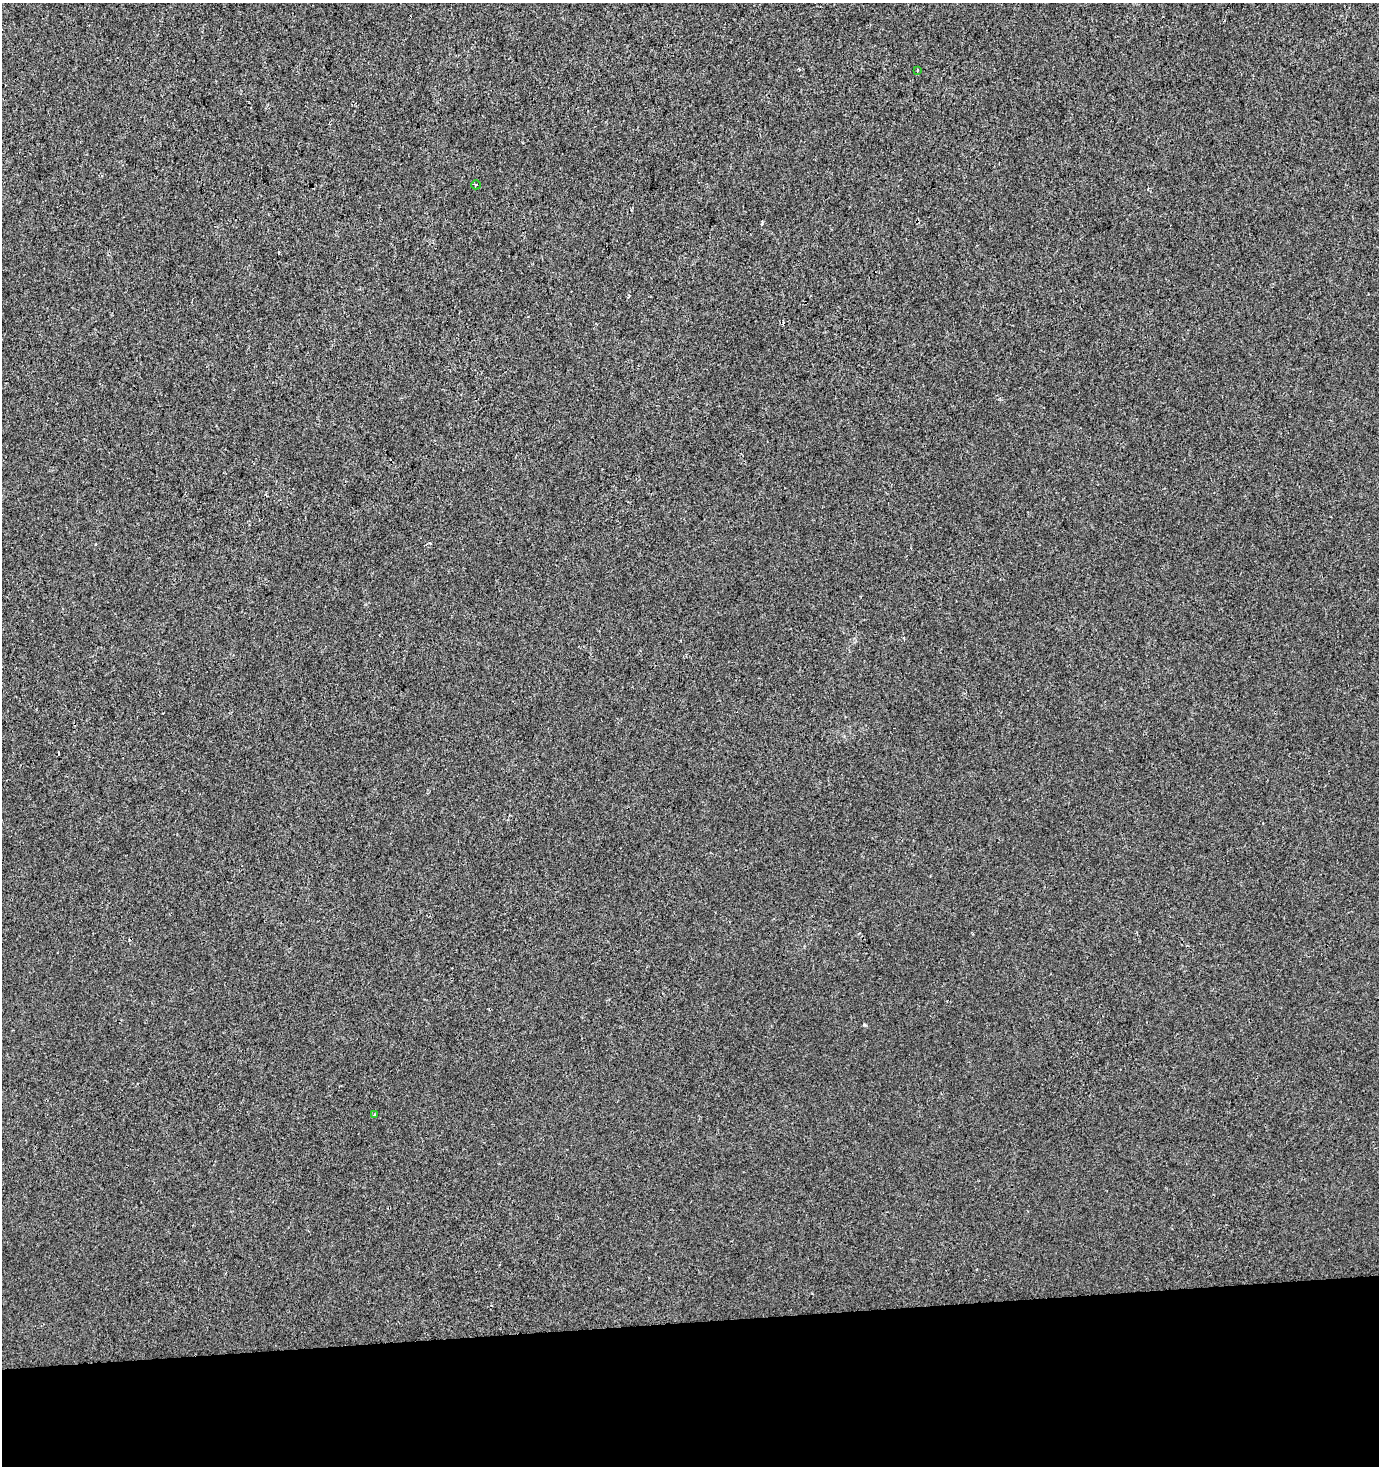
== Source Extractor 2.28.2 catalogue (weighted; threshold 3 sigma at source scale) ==
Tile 8 of 3 x 3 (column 2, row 3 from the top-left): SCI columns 1378-2754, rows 1-1464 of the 4131 x 4392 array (HDU 1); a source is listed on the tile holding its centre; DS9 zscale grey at full resolution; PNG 1381 x 1468 px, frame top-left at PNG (2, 3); each listed source drawn as its Kron ellipse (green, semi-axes under 4 px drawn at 4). Shown black and unused: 10% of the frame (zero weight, under 2 of 3 exposures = <1% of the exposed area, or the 3 px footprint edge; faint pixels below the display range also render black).
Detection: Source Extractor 2.28.2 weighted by HDU 2 'WHT'; one run over the whole footprint, this tile lists its part. Background 7.20e-04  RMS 0.0053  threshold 0.0239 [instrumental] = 3 sigma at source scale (4.5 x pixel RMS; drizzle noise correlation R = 1.50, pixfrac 1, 0.0396/0.0396 arcsec/px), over >= 5 px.
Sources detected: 4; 1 cosmic-ray / hot-pixel residue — neither listed nor drawn; the other 3 listed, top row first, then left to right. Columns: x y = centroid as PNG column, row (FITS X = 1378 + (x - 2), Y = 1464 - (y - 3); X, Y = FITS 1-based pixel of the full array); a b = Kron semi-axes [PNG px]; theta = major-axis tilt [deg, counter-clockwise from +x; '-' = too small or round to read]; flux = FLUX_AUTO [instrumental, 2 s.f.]
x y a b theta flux
917 70 4 3 - 0.65
476 185 5 4 - 0.78
374 1115 3 3 - 0.79